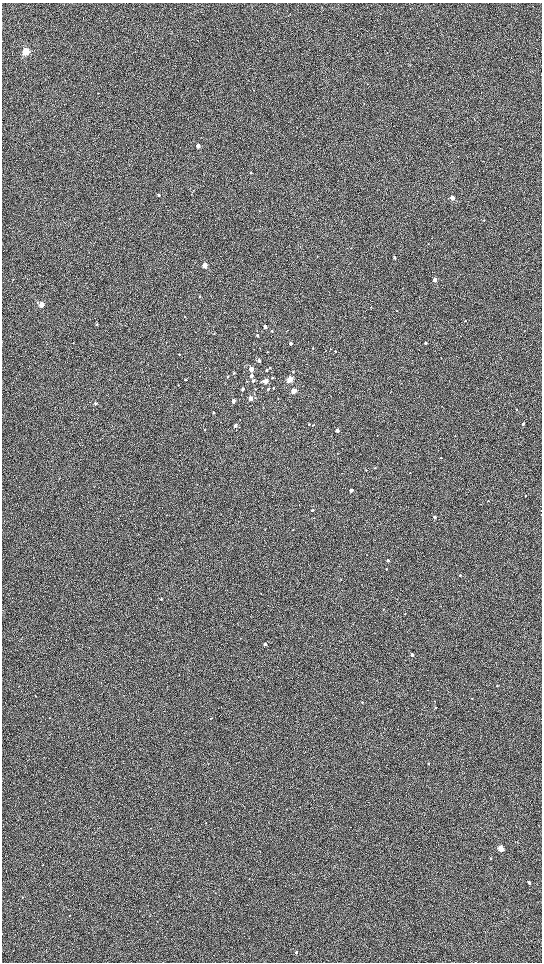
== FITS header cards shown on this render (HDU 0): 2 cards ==
NAXIS1  =                 1080 / length of data axis 1
NAXIS2  =                 1920 / length of data axis 2

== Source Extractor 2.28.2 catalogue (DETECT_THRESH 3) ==
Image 1080 x 1920 px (HDU 0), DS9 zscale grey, zoomed out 1/2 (1 PNG px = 2 x 2 image px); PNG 544 x 964 px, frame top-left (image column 1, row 1919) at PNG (2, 3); no overlay
Background 603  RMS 57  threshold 171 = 3 sigma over >= 5 px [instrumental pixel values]
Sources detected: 115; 2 cannot appear on this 1/2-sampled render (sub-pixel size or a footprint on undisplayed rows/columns) and are not listed; the other 113 listed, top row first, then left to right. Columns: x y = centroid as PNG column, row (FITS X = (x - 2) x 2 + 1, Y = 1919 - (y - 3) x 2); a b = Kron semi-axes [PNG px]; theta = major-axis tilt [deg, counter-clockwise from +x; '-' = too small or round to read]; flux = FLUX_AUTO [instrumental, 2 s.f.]
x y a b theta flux
26 51 3 3 - 940000
410 65 3 2 - 4500
367 83 2 2 - 4400
198 146 3 3 - 94000
458 156 2 1 - 3700
251 173 3 3 - 10000
159 195 3 2 - 16000
452 198 3 2 - 210000
484 220 2 2 - 11000
428 244 2 2 - 3500
351 248 3 2 - 3600
394 258 3 3 - 25000
205 265 3 3 - 230000
435 280 3 3 - 130000
199 296 3 3 - 9700
37 302 3 3 - 8600
41 305 3 3 - 220000
371 307 3 2 - 4600
396 311 2 2 - 3700
185 317 3 2 - 6600
465 321 2 2 - 5600
97 324 3 3 - 13000
265 327 3 2 - 68000
272 331 3 2 - 12000
524 331 3 2 - 4200
214 333 3 3 - 6700
257 335 3 3 - 17000
291 343 3 2 - 37000
426 343 2 2 - 30000
313 348 2 2 - 6100
335 351 3 2 - 10000
267 352 2 2 - 5400
179 354 3 2 - 7400
441 358 2 2 - 3700
259 360 4 3 - 34000
270 368 2 2 - 13000
251 369 3 3 - 190000
267 370 3 2 - 16000
293 372 2 2 - 11000
234 373 3 2 - 12000
251 376 3 2 - 55000
227 377 2 2 - 10000
272 377 2 2 - 12000
185 380 2 2 - 10000
289 380 3 3 - 520000
247 381 3 3 - 6900
253 381 3 3 - 25000
265 381 3 3 - 290000
178 385 3 3 - 8400
274 388 3 2 - 13000
243 389 3 2 - 40000
255 389 3 2 - 6500
268 389 3 3 - 16000
294 391 3 3 - 190000
251 398 3 3 - 140000
278 399 2 2 - 4300
233 401 3 3 - 84000
95 403 3 2 - 17000
516 409 2 2 - 8300
213 413 3 3 - 11000
309 424 3 2 - 9200
523 424 2 2 - 46000
235 425 3 3 - 51000
313 425 4 2 - 9700
205 430 3 2 - 12000
337 430 3 2 - 73000
377 435 3 2 - 3600
455 436 2 2 - 4200
441 458 2 2 - 4400
375 468 2 2 - 8600
206 469 3 2 - 3700
366 470 3 2 - 6700
410 472 2 2 - 4400
351 490 3 2 - 110000
526 496 2 2 - 8900
488 501 2 2 - 6000
312 510 3 2 - 18000
435 517 2 2 - 28000
314 518 2 2 - 4400
265 530 2 2 - 4800
293 530 2 2 - 6800
367 555 2 1 - 3000
388 560 2 2 - 33000
386 569 2 2 - 7100
460 575 2 2 - 8600
341 579 3 2 - 5300
261 593 2 2 - 4000
161 599 3 3 - 14000
383 609 2 2 - 5200
203 611 2 1 - 3300
404 614 2 2 - 9000
265 644 2 2 - 31000
412 655 2 2 - 49000
497 686 3 3 - 6700
35 696 2 2 - 8200
472 698 3 2 - 4700
434 701 2 2 - 4600
362 702 2 2 - 6300
435 708 3 2 - 9100
211 718 2 2 - 6500
428 764 2 2 - 6100
287 809 2 2 - 4000
150 828 2 2 - 4000
517 842 3 2 - 3900
501 849 4 3 - 410000
490 858 3 2 - 5500
43 865 3 2 - 4100
249 878 2 2 - 3700
529 883 4 3 - 24000
179 896 2 2 - 4700
22 897 2 2 - 5000
69 915 2 2 - 4000
296 952 3 3 - 19000
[2 sub-pixel or undisplayed-footprint detections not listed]